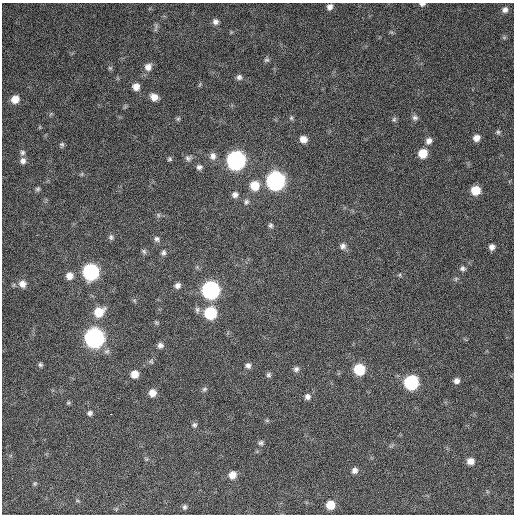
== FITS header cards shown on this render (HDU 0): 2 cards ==
NAXIS1  =                  512 / Axis length
NAXIS2  =                  512 / Axis length

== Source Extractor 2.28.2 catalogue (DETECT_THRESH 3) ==
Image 512 x 512 px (HDU 0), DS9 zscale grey, 1 PNG px = 1 image px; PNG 516 x 516 px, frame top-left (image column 1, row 512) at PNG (2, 3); no overlay
Background 636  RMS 25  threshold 74.1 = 3 sigma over >= 5 px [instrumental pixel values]
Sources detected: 84; all 84 listed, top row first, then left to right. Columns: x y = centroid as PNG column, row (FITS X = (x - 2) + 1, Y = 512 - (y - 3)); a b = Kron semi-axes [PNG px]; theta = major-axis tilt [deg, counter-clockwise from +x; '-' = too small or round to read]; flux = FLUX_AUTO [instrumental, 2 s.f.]
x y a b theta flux
422 4 7 4 8 4400
330 7 7 6 - 7100
505 10 8 7 - 7300
215 22 7 7 - 6500
391 32 7 4 -18 2200
504 37 7 4 -1 2500
267 60 7 6 - 3500
148 67 9 8 - 11000
110 68 6 6 - 2400
239 77 8 7 - 5400
200 84 7 4 71 2100
136 87 7 7 - 13000
154 97 9 7 -31 13000
15 99 8 7 - 18000
291 118 7 5 -89 3000
415 118 8 7 - 5200
178 119 6 5 - 2500
394 119 7 5 86 3300
498 132 6 6 - 3200
476 138 7 6 - 10000
303 139 7 6 - 12000
429 141 9 8 - 8500
62 145 7 6 - 3100
22 152 7 7 - 4400
423 153 8 7 - 29000
213 156 10 8 -85 8700
188 158 9 7 -19 5400
170 159 6 5 - 2800
236 160 9 9 - 650000
23 161 7 7 - 6900
199 167 7 6 - 5200
82 174 6 4 71 2000
276 181 9 9 - 660000
255 186 9 9 - 32000
38 189 6 5 - 3200
475 190 8 7 - 31000
235 195 7 7 - 6500
246 202 8 6 71 4200
158 215 6 4 -89 2700
271 225 7 6 - 3600
111 237 8 6 -73 4100
157 239 8 7 - 4900
343 246 8 7 - 6200
492 247 6 6 - 7300
144 251 8 5 -50 3200
163 253 7 6 - 4400
463 268 7 6 - 4700
91 272 9 9 - 340000
400 275 6 3 -73 1900
69 276 8 8 - 13000
22 284 9 9 - 13000
177 285 7 6 - 6700
211 290 9 9 - 530000
134 300 6 4 -19 2300
197 310 8 7 - 5000
99 312 10 9 - 35000
210 313 8 8 - 96000
156 322 6 4 -54 2300
94 338 9 9 - 790000
160 345 7 7 - 6200
151 361 7 6 - 3200
40 365 6 6 - 3300
248 365 7 7 - 5800
296 369 7 7 - 5000
359 369 8 8 - 70000
134 374 7 7 - 17000
269 375 7 6 - 3800
456 381 7 6 - 6900
411 382 8 8 - 200000
204 389 7 6 - 3600
152 393 8 7 - 14000
307 397 7 7 - 6000
68 403 6 5 - 2300
90 413 7 6 - 4500
111 414 2 2 - 3300
267 420 6 4 -1 2400
194 425 7 7 - 4000
261 443 6 6 - 3800
470 461 7 6 - 13000
354 470 8 7 - 7300
232 475 8 7 - 14000
35 484 7 4 70 2400
330 505 7 7 - 28000
184 507 6 5 - 3600
At the frame edge (FLAGS 8, measured only in part): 1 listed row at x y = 422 4